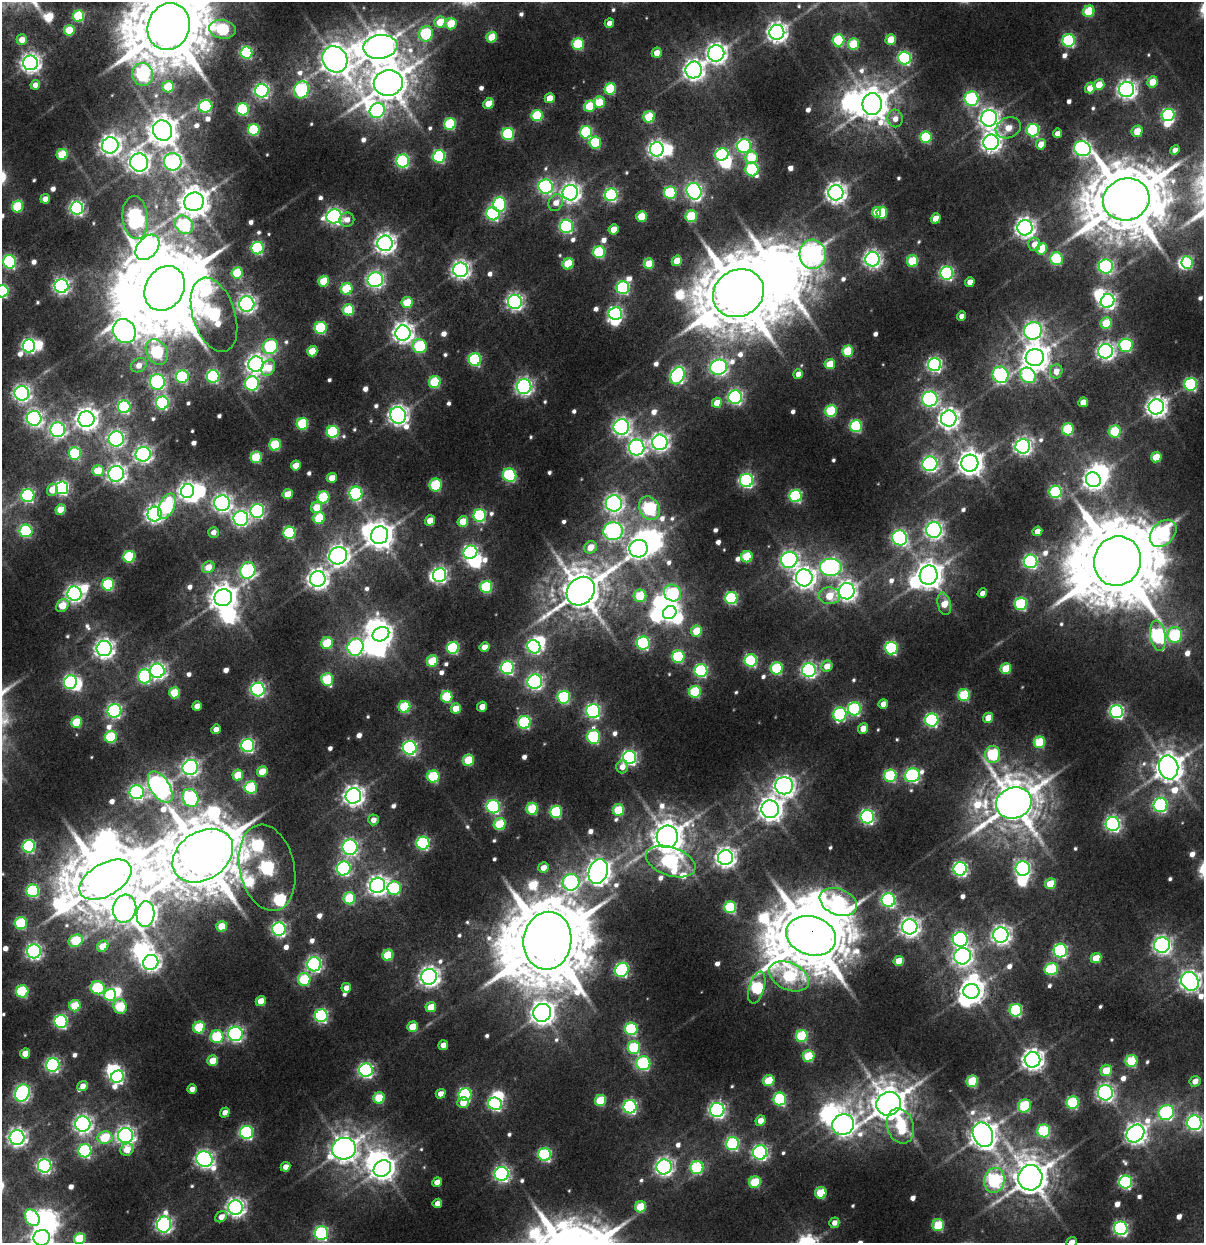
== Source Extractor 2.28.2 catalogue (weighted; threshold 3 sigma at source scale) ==
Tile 11 of 4 x 4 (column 3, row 3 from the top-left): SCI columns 2644-3845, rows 2150-3390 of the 5173 x 6321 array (HDU 1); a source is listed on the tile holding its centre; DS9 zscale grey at full resolution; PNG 1206 x 1245 px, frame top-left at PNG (2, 2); each listed source drawn as its Kron ellipse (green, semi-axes under 4 px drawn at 4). Shown black and unused: <1% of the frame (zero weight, under 2 of 5 exposures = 17% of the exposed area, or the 3 px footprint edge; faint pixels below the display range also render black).
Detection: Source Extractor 2.28.2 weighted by HDU 2 'WHT'; one run over the whole footprint, this tile lists its part. Background 0.0107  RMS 0.0055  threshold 0.0249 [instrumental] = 3 sigma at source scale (4.5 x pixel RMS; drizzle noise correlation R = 1.50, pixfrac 1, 0.0396/0.0396 arcsec/px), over >= 5 px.
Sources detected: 725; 16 too faint to see at this stretch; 43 inside a brighter object's white glare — neither listed nor drawn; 1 inside a brighter listed object's ellipse — not listed separately; of the other 665, all 500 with FLUX_AUTO >= 5.33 (the completeness limit of this list) listed and drawn (165 fainter detections not listed), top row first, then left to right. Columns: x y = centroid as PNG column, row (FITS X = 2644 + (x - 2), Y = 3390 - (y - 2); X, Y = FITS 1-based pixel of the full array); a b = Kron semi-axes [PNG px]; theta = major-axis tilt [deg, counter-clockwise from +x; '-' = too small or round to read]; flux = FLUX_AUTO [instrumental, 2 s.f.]
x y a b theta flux
1089 11 6 5 - 37
79 16 6 5 - 55
440 22 6 5 - 23
451 23 6 5 - 27
609 23 5 4 - 6.5
169 27 24 21 70 8400
222 29 13 9 -8 77
69 30 5 5 - 27
777 32 7 7 - 460
426 34 8 6 72 80
492 37 5 5 - 22
22 40 5 5 - 9.1
839 40 6 6 - 65
891 40 5 5 - 19
1069 41 6 6 - 95
578 44 6 6 - 60
853 44 6 5 - 36
380 47 17 12 8 1400
246 52 6 6 - 98
657 53 5 5 - 9.8
716 53 8 8 - 450
905 58 6 6 - 130
335 59 14 12 -53 1300
30 63 7 7 - 430
694 70 8 8 - 490
143 74 11 10 - 120
1152 82 5 5 - 17
388 83 14 13 - 2300
35 85 5 4 - 5.9
1099 85 5 5 - 16
168 87 6 5 - 36
1090 88 5 5 - 13
610 89 6 5 - 52
1127 89 7 7 - 390
302 90 8 7 - 120
262 91 7 6 - 210
550 98 5 5 - 14
972 99 7 7 - 140
599 102 5 5 - 29
488 104 6 5 - 16
872 104 11 9 81 1500
206 106 7 6 - 88
589 106 6 5 - 28
243 109 6 6 - 89
377 110 8 7 - 140
1168 115 6 6 - 110
537 116 6 5 - 56
649 117 6 5 - 38
895 118 9 7 -81 6.8
989 118 8 8 - 430
450 124 6 6 - 66
1008 128 13 10 26 12
163 130 10 9 - 1200
254 130 6 5 - 59
1033 130 6 6 - 91
1137 131 6 5 - 14
586 132 6 6 - 89
1057 133 5 4 - 5.3
508 134 6 6 - 83
926 137 6 5 - 56
991 142 8 7 - 430
595 143 6 6 - 51
1041 144 5 5 - 11
110 145 8 8 - 480
744 146 7 6 - 160
657 149 7 7 - 320
1082 149 8 7 - 250
1175 150 5 4 - 6.8
62 154 6 5 - 39
722 155 7 6 - 97
439 156 6 6 - 110
751 158 6 6 - 31
403 161 6 6 - 130
139 162 9 9 - 470
173 162 9 8 - 220
752 169 7 6 - 79
546 187 7 7 - 190
694 191 8 7 - 260
570 193 8 7 - 420
670 193 6 6 - 72
836 193 7 7 - 500
611 195 6 6 - 140
45 199 5 4 - 8.3
1126 199 23 21 18 7200
194 202 10 9 - 1300
556 203 9 7 62 8.2
499 204 7 6 - 110
17 206 6 5 - 45
77 208 6 6 - 190
876 212 5 4 - 13
882 213 6 5 - 35
493 214 6 6 - 140
334 216 7 7 - 260
642 216 5 5 - 27
691 216 6 5 - 50
135 218 21 13 -84 200
936 218 5 4 - 13
347 220 7 7 - 5.4
184 225 10 8 -46 100
566 226 6 6 - 130
1025 228 7 7 - 460
614 229 5 5 - 14
385 243 8 7 - 490
1034 244 7 6 - 8.4
147 247 14 10 50 590
257 248 6 6 - 100
1042 249 6 5 - 28
599 252 6 6 - 76
813 254 14 13 - 370
872 259 7 7 - 330
1056 259 6 6 - 67
677 261 5 5 - 16
912 261 6 5 - 41
10 262 7 6 - 120
1187 263 6 5 - 61
568 264 6 5 - 34
649 264 5 5 - 26
1106 266 7 7 - 160
460 270 7 7 - 370
237 273 5 5 - 40
947 273 6 6 - 140
375 280 8 7 - 250
324 281 5 5 - 29
970 282 5 4 - 7.7
61 286 7 7 - 250
165 288 23 19 59 11000
623 288 6 6 - 110
347 289 6 5 - 43
2 291 6 6 - 98
739 293 26 23 30 7100
1107 301 7 6 - 250
407 302 5 5 - 28
515 302 7 7 - 280
247 304 7 7 - 300
348 310 6 5 - 44
615 313 7 6 - 170
214 315 38 21 -72 130
962 316 5 4 - 5.5
1106 323 6 5 - 32
321 328 6 6 - 81
124 331 12 11 - 570
1033 331 9 8 - 260
403 333 8 7 - 480
1126 345 7 6 - 99
29 346 6 6 - 170
420 346 7 7 - 60
270 347 8 7 - 97
312 351 5 5 - 22
847 351 5 5 - 37
1105 351 7 7 - 320
157 352 13 10 -60 96
1035 358 9 8 - 1100
475 360 6 6 - 96
256 364 8 7 - 410
830 364 5 5 - 22
139 365 8 6 33 7.6
934 365 6 6 - 190
719 367 8 7 - 270
268 368 8 6 63 17
1056 371 7 6 - 7.8
798 374 5 5 - 6.5
1000 375 8 8 - 130
1028 375 8 7 - 96
213 376 6 6 - 120
677 376 9 6 64 180
182 377 6 6 - 92
157 382 8 7 - 140
435 382 6 6 - 44
252 383 7 7 - 140
1191 384 6 6 - 110
524 387 7 7 - 300
22 393 7 7 - 290
735 397 7 7 - 190
930 399 8 7 - 220
1083 402 5 4 - 12
162 403 6 6 - 130
717 403 5 5 - 13
124 407 6 6 - 110
1156 407 8 7 - 500
831 411 6 5 - 52
398 415 8 8 - 440
34 418 7 7 - 260
949 418 8 8 - 480
86 419 8 8 - 600
302 424 6 5 - 59
856 426 6 6 - 83
621 427 8 7 - 320
1068 429 6 6 - 54
58 430 7 7 - 210
1115 431 6 6 - 47
333 432 6 6 - 87
116 439 8 7 - 250
660 442 8 7 - 340
275 445 6 5 - 49
1023 446 7 7 - 330
637 448 8 7 - 290
75 453 6 6 - 63
143 454 8 7 - 290
256 457 6 5 - 48
1156 457 5 5 - 21
970 463 8 8 - 800
930 464 7 7 - 220
296 465 5 4 - 12
98 471 6 5 - 21
116 474 8 7 - 360
510 475 7 6 - 99
332 478 5 5 - 11
746 480 6 6 - 180
1093 480 8 7 - 460
436 485 6 6 - 46
62 488 6 6 - 150
52 490 6 5 - 11
187 491 7 6 - 360
1056 492 6 6 - 87
356 493 7 6 - 130
288 494 5 5 - 17
28 495 6 6 - 140
796 496 6 6 - 100
323 497 6 6 - 61
222 503 8 8 - 350
614 503 8 8 - 330
167 506 13 7 65 97
316 507 6 5 - 16
649 508 12 9 -59 130
61 510 5 5 - 18
257 511 7 7 - 160
155 514 7 7 - 330
480 516 6 6 - 100
241 518 7 7 - 240
319 518 6 5 - 36
430 520 5 5 - 14
463 521 5 5 - 19
934 530 8 7 - 340
26 531 6 6 - 93
613 531 10 9 - 270
1037 531 5 4 - 8.9
213 532 5 5 - 5.4
289 533 6 6 - 76
1163 533 15 11 46 130
379 535 9 8 - 990
900 538 8 7 - 200
591 547 6 6 - 13
638 549 9 8 - 500
470 552 7 6 - 160
338 556 9 8 - 470
129 557 6 5 - 66
747 557 6 5 - 40
789 560 8 8 - 290
1030 561 7 6 - 150
1117 561 25 23 68 11000
208 567 6 5 - 12
831 567 11 9 0 250
248 570 8 7 - 160
440 575 7 6 - 220
929 575 9 9 - 1000
804 578 8 8 - 540
318 579 8 7 - 480
108 584 6 6 - 71
486 587 6 6 - 64
581 591 15 13 46 2700
847 591 8 8 - 450
673 593 9 8 - 78
982 593 5 4 - 5.8
74 594 7 7 - 290
640 596 6 6 - 36
829 596 10 8 -6 22
223 598 9 8 - 1000
731 598 6 6 - 93
944 604 11 6 -78 15
1021 604 6 6 - 87
62 606 7 5 52 20
670 613 7 6 - 320
696 631 6 5 - 26
381 634 8 7 - 440
1175 635 8 7 - 69
1158 636 15 7 -82 160
327 643 6 5 - 36
643 643 6 6 - 120
355 647 9 7 59 200
485 647 5 4 - 11
534 647 7 6 - 140
453 648 6 6 - 81
891 648 6 6 - 110
104 649 7 7 - 450
678 657 6 6 - 76
751 660 6 6 - 99
432 661 6 5 - 38
827 666 6 5 - 11
508 668 6 6 - 140
777 668 6 6 - 67
1006 669 5 5 - 29
809 670 7 7 - 230
157 671 7 7 - 290
701 671 6 6 - 110
144 676 7 6 - 120
327 679 6 6 - 49
70 682 7 6 - 130
535 682 7 7 - 250
258 689 7 6 - 180
695 692 6 6 - 58
175 693 5 5 - 27
964 695 6 6 - 56
447 697 6 5 - 46
564 697 6 6 - 93
883 704 5 4 - 7.5
197 706 5 4 - 8.4
404 707 6 6 - 53
482 707 5 4 - 9.3
456 708 5 5 - 19
854 709 6 6 - 110
114 711 7 7 - 180
593 711 7 7 - 180
1117 712 6 6 - 170
840 714 7 6 - 99
988 718 5 5 - 14
932 720 6 6 - 120
77 722 5 5 - 35
524 722 6 6 - 100
863 728 5 5 - 11
216 729 5 4 - 6.2
111 737 6 6 - 52
594 737 7 6 - 96
1039 742 6 5 - 45
248 745 6 6 - 160
410 748 7 7 - 180
993 754 8 7 - 79
629 757 6 6 - 180
468 760 6 5 - 33
190 767 8 7 - 270
622 767 6 6 - 6.4
1169 767 12 9 -80 1300
262 772 5 5 - 20
238 775 5 5 - 23
912 775 8 6 22 140
890 776 6 6 - 82
433 777 6 6 - 67
784 786 9 8 - 460
160 787 17 9 -58 490
251 787 6 6 - 65
137 792 7 7 - 210
353 796 8 7 - 500
190 798 9 8 - 160
1014 803 18 15 19 3200
1160 805 7 7 - 150
493 807 7 6 - 130
532 809 6 6 - 47
770 809 9 8 - 730
618 810 6 5 - 39
556 812 6 6 - 67
867 817 7 6 - 180
373 820 5 5 - 6.5
500 824 6 6 - 41
1113 824 7 7 - 230
667 837 11 10 - 1600
423 843 6 6 - 120
29 846 6 6 - 110
350 847 7 7 - 220
203 856 32 24 33 8000
725 858 7 7 - 460
671 861 26 14 -18 180
267 868 44 27 -77 290
344 868 7 7 - 160
543 868 5 5 - 8.6
1023 868 7 7 - 220
960 869 6 6 - 190
598 871 12 9 71 800
105 880 28 16 30 6700
571 882 8 8 - 180
1050 884 5 5 - 26
377 885 8 7 - 430
394 888 7 6 - 79
33 891 6 6 - 94
349 898 6 6 - 45
888 900 7 6 - 160
838 902 19 13 -23 95
730 907 6 6 - 70
124 909 14 11 75 310
146 914 13 9 85 610
21 923 6 6 - 68
222 926 5 5 - 21
910 927 7 7 - 430
279 929 7 6 - 200
1001 935 7 7 - 410
811 936 25 19 -16 7100
960 939 7 7 - 180
76 941 7 6 - 41
547 941 29 24 82 10000
1162 945 8 8 - 350
103 946 6 5 - 15
1060 950 7 6 - 110
34 951 7 7 - 250
388 955 6 5 - 36
962 956 8 8 - 360
1096 958 5 5 - 18
899 961 5 5 - 16
151 962 8 7 - 370
314 964 7 7 - 220
1051 969 7 6 - 58
622 970 7 6 - 130
789 976 21 13 -24 68
429 977 8 7 - 450
304 979 6 6 - 52
1190 981 10 8 -56 500
97 988 7 6 - 62
346 988 5 4 - 7.2
757 988 16 7 74 86
22 991 6 6 - 69
971 991 8 7 - 730
110 995 6 5 - 54
261 1001 5 5 - 15
75 1006 6 5 - 29
120 1006 7 6 - 41
431 1007 5 5 - 18
1016 1010 6 6 - 92
542 1013 9 9 - 690
321 1016 6 6 - 130
61 1021 6 6 - 140
199 1027 6 5 - 44
412 1027 5 5 - 17
631 1029 6 6 - 80
235 1034 7 7 - 230
802 1036 6 5 - 61
217 1037 6 6 - 56
443 1045 5 4 - 7.7
634 1048 6 6 - 65
25 1053 5 5 - 13
809 1056 6 5 - 44
1032 1060 8 7 - 590
213 1061 5 5 - 17
1131 1061 6 6 - 53
643 1063 7 7 - 110
53 1065 6 6 - 180
366 1070 7 6 - 190
1106 1070 6 5 - 20
117 1077 6 6 - 130
769 1081 6 5 - 34
972 1081 6 5 - 46
1195 1081 6 5 - 6.9
83 1086 5 5 - 6.2
192 1089 5 4 - 6.6
22 1093 9 7 67 220
1105 1093 7 7 - 290
441 1094 5 4 - 7.6
465 1094 6 6 - 99
379 1098 6 5 - 36
780 1099 6 6 - 91
600 1101 6 5 - 38
463 1103 6 5 - 13
1073 1103 6 6 - 78
495 1104 7 6 - 140
889 1104 12 11 - 2100
1024 1106 7 6 - 60
630 1107 6 6 - 160
717 1110 7 7 - 260
225 1112 5 4 - 6.9
1166 1113 8 7 - 140
761 1121 5 5 - 9.4
1194 1123 7 7 - 210
83 1124 7 7 - 350
843 1125 11 10 - 490
900 1126 18 13 -74 51
1044 1131 6 6 - 85
247 1132 6 6 - 130
1135 1134 10 8 46 500
983 1135 12 9 -65 1000
126 1136 7 7 - 360
17 1137 7 7 - 350
105 1138 7 6 - 40
732 1144 6 6 - 110
344 1149 12 10 12 1000
127 1150 7 6 - 13
85 1151 6 6 - 110
760 1152 7 7 - 220
545 1155 6 6 - 120
204 1159 8 7 - 320
45 1166 7 6 - 190
285 1167 5 4 - 6
664 1167 7 7 - 330
697 1167 6 6 - 77
382 1168 9 7 36 690
502 1174 7 7 - 220
1030 1178 12 12 - 2000
994 1180 12 10 75 100
437 1182 5 4 - 8.2
755 1182 6 5 - 43
1125 1182 6 6 - 130
821 1193 6 5 - 35
437 1203 5 4 - 6.2
236 1207 7 7 - 380
641 1207 6 5 - 31
221 1217 6 5 - 7
32 1218 9 6 -59 80
834 1223 5 5 - 5.4
164 1225 8 7 - 280
938 1225 6 6 - 44
1121 1228 7 7 - 190
321 1233 7 6 - 130
42 1238 8 8 - 530
80 1238 6 5 - 33
1071 1242 5 4 - 6.1
Overlapping masked pixels (flux is a lower limit): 1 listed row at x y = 811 936
Isophote crosses this tile's border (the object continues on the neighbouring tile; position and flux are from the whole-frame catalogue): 9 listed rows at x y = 169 27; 10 262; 2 291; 1190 981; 1194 1123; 321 1233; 42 1238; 80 1238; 1071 1242